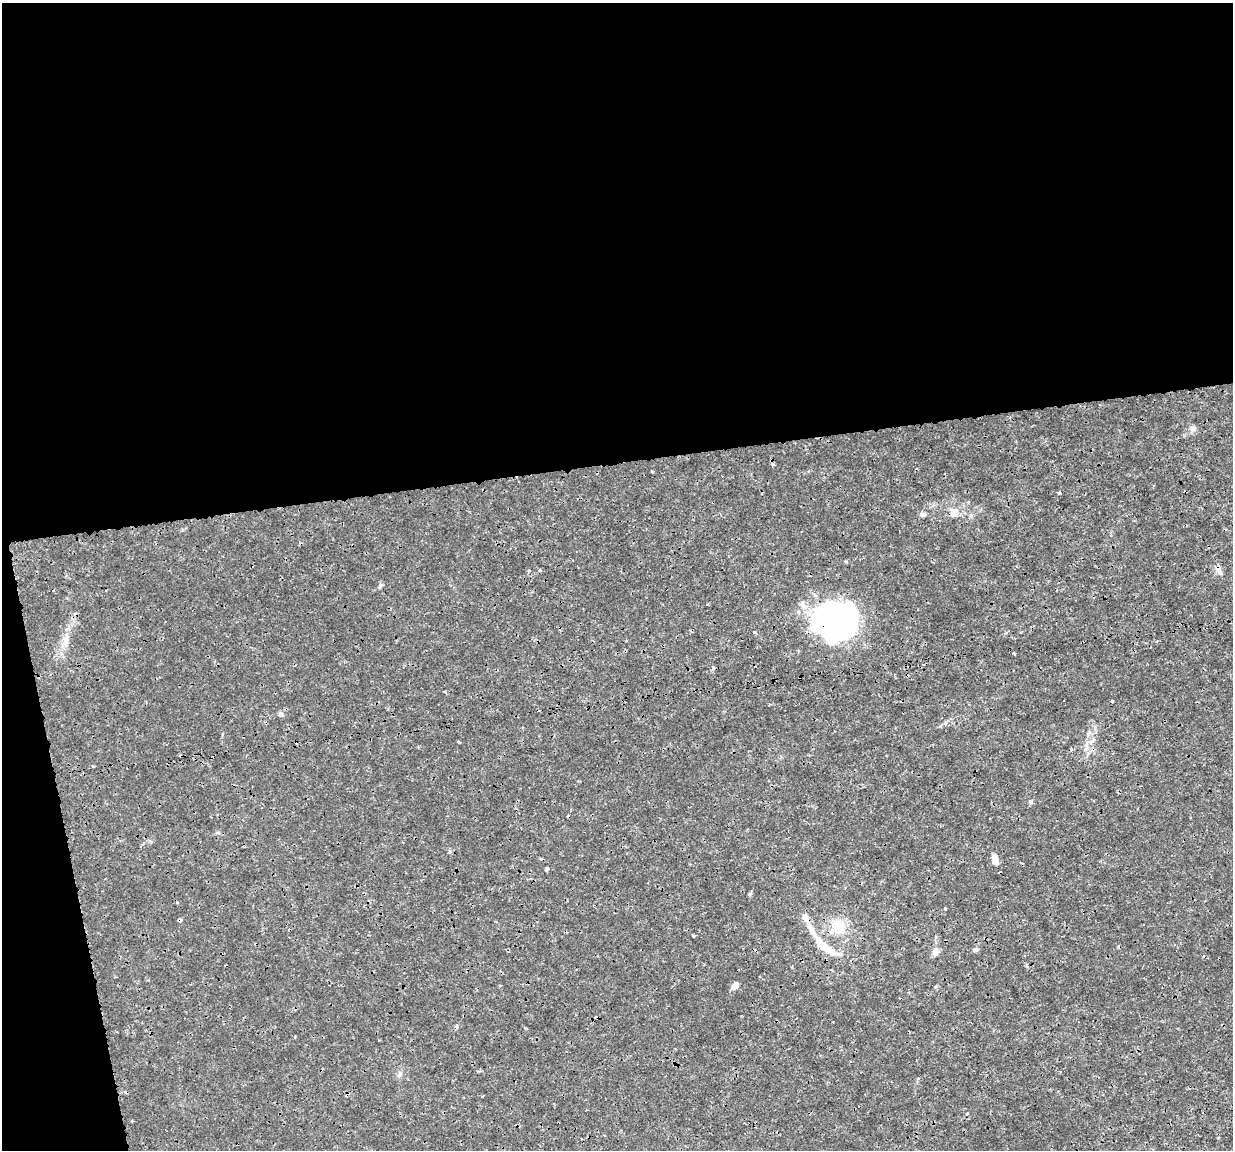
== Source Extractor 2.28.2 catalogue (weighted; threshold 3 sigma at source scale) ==
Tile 1 of 4 x 4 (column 1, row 1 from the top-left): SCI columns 1-1231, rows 3477-4624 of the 4923 x 4701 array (HDU 1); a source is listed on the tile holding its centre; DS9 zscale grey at full resolution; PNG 1235 x 1152 px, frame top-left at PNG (2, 3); no overlay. Shown black and unused: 43% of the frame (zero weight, under 3 of 4 exposures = <1% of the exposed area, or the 3 px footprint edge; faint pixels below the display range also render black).
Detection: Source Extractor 2.28.2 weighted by HDU 2 'WHT'; one run over the whole footprint, this tile lists its part. Background 0.00169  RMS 7.7e-04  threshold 0.00348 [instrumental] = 3 sigma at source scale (4.5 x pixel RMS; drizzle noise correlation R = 1.50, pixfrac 1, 0.0396/0.0396 arcsec/px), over >= 5 px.
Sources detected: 34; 2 inside a brighter object's white glare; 6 cosmic-ray / hot-pixel residue — not listed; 1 inside a brighter listed object's ellipse — not listed separately; the other 25 listed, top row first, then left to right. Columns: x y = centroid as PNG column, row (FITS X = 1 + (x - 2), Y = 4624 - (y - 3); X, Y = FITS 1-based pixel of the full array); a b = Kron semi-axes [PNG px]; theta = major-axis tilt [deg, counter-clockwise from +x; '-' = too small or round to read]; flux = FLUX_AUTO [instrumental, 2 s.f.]
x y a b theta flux
1193 429 8 7 - 0.29
1059 492 4 3 - 0.098
954 511 12 8 8 0.56
923 514 8 5 9 0.22
540 570 5 3 - 0.063
380 587 7 5 71 0.16
838 623 39 33 15 20
755 632 4 3 - 0.1
66 639 15 8 82 0.62
1014 653 3 3 - 0.09
713 668 5 4 - 0.11
281 714 7 4 -88 0.15
459 742 3 3 - 0.085
1091 742 7 4 71 0.18
1031 802 6 4 -90 0.11
995 859 12 7 -77 0.6
547 869 4 3 - 0.33
945 909 3 2 - 0.095
805 917 10 7 -71 0.44
839 927 18 14 -31 1.6
824 946 31 8 -42 1.9
976 950 8 4 1 0.14
935 951 11 7 77 0.39
735 985 8 6 55 0.47
967 1113 3 3 - 0.11
Overlapping masked pixels (flux is a lower limit): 1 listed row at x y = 838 623
Unlisted compact peaks at least as high as the median listed source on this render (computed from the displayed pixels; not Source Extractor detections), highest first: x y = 1088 734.